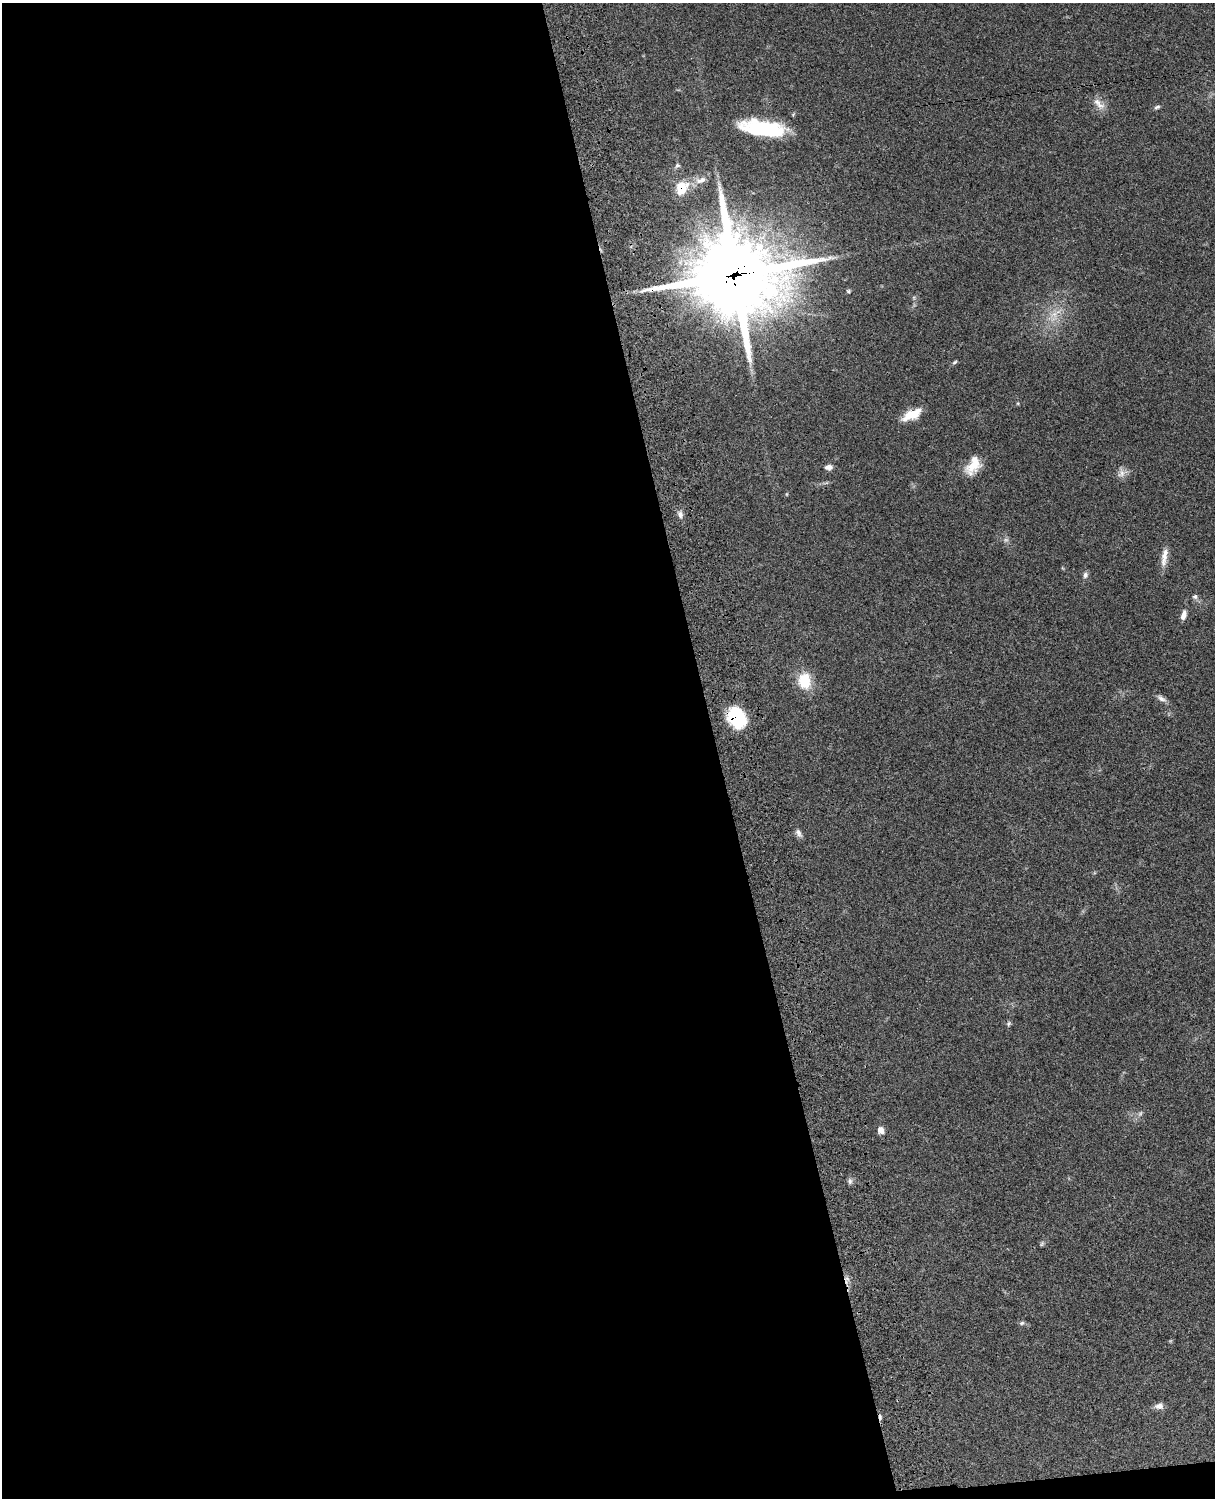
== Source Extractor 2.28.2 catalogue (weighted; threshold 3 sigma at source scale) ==
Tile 9 of 4 x 3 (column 1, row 3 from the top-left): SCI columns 124-1336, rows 278-1773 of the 5092 x 4930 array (HDU 1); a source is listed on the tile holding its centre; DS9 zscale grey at full resolution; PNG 1217 x 1500 px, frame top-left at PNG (2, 3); no overlay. Shown black and unused: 59% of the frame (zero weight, under 3 of 4 exposures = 6% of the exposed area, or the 3 px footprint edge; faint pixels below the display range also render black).
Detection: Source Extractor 2.28.2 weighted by HDU 2 'WHT'; one run over the whole footprint, this tile lists its part. Background 0.0849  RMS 0.006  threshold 0.027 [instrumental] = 3 sigma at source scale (4.5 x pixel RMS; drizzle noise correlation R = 1.50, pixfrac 1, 0.05/0.05 arcsec/px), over >= 5 px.
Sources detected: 35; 2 too faint to see at this stretch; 1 inside a brighter object's white glare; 1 cosmic-ray / hot-pixel residue — not listed; the other 31 listed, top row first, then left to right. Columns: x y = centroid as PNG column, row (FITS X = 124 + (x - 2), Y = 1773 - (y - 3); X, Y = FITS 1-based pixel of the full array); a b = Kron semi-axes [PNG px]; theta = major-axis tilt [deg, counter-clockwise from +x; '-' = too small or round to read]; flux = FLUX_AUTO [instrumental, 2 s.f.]
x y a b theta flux
1097 102 12 9 -44 4.5
1157 107 8 5 23 1.2
769 130 55 16 -16 40
677 165 7 5 35 1.4
701 180 17 8 16 5.2
682 188 15 12 64 15
735 275 37 33 -5 4200
848 291 6 4 -32 0.95
1054 314 12 9 21 5.8
954 362 7 4 38 1
912 415 20 9 25 13
973 466 23 13 57 11
829 467 9 6 1 2.6
1122 473 13 11 48 3.8
680 514 10 6 -78 2.3
1006 540 7 6 - 1.5
1164 557 26 7 81 5.9
1085 575 8 7 - 2
1195 596 7 7 - 1.6
1184 615 12 6 75 3.6
804 681 23 17 -85 15
1161 698 14 6 -30 2.6
736 717 20 15 -58 37
799 833 13 6 -63 2.3
1009 1024 7 6 - 1.1
881 1130 6 6 - 4.8
850 1181 8 6 77 1.6
1042 1243 8 4 59 0.93
847 1279 7 6 - 1.7
1022 1323 6 6 - 1.1
1159 1406 11 8 6 3
Overlapping masked pixels (flux is a lower limit): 4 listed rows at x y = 682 188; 735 275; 736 717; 847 1279